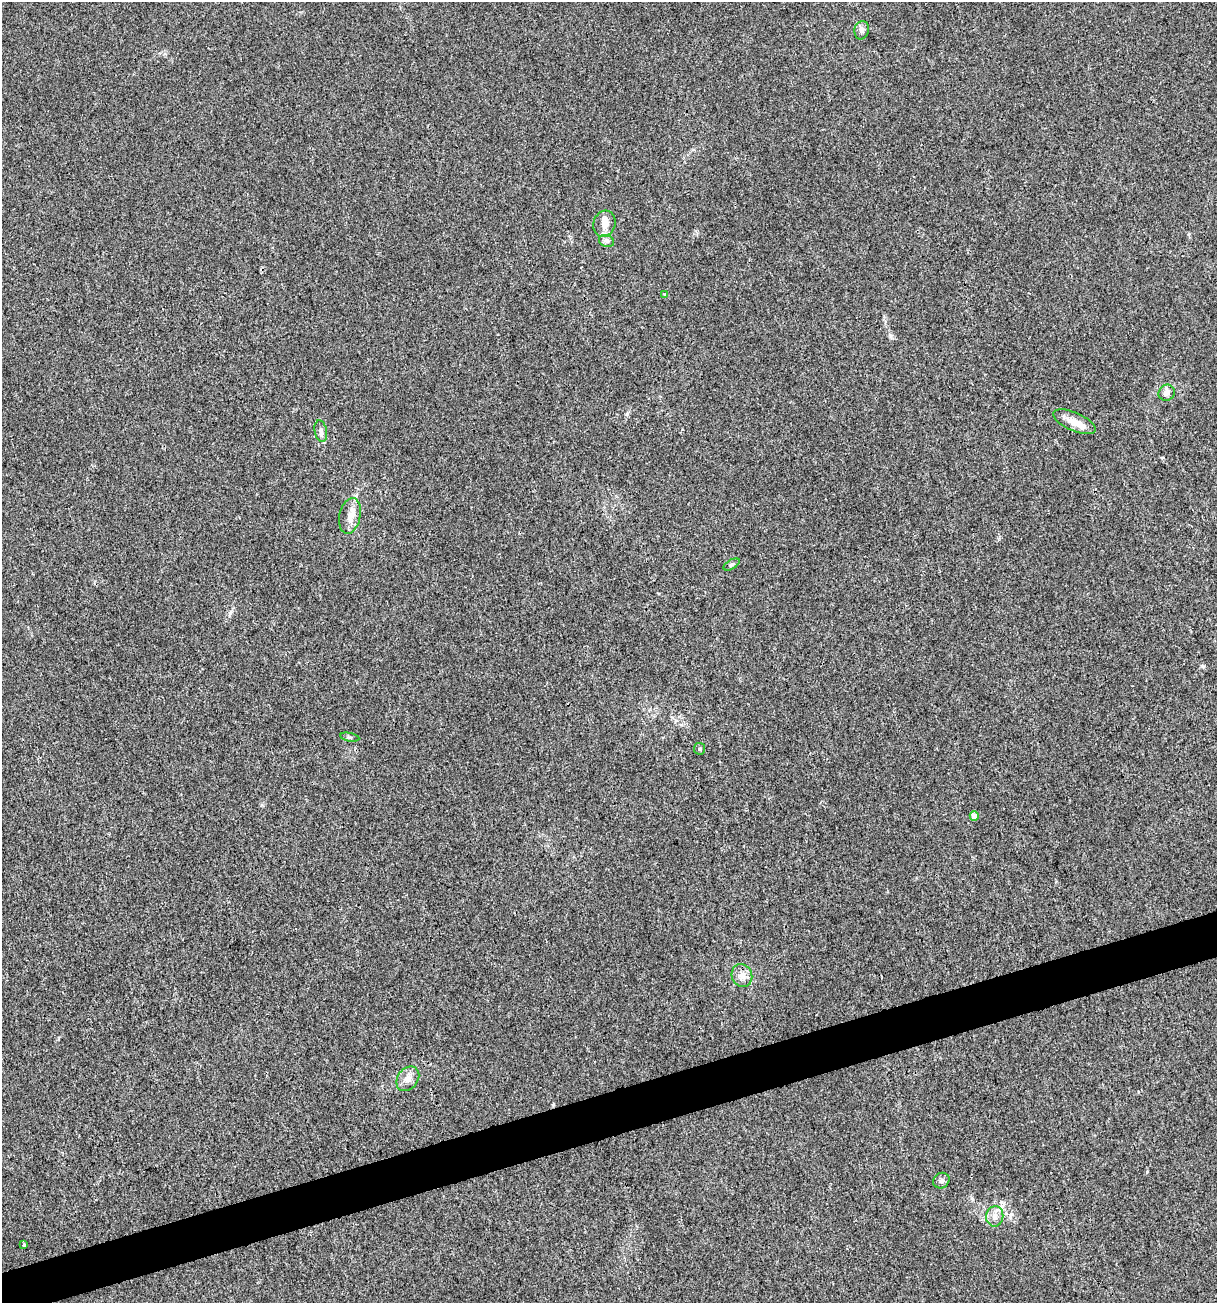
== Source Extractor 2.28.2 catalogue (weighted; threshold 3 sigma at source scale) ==
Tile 7 of 4 x 4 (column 3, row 2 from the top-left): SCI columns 2532-3746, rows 2604-3904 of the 5012 x 5207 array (HDU 1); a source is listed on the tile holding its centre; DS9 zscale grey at full resolution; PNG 1219 x 1305 px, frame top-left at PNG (2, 2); each listed source drawn as its Kron ellipse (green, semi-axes under 4 px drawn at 4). Shown black and unused: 3% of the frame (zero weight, under 3 of 4 exposures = <1% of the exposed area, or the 3 px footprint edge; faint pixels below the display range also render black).
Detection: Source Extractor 2.28.2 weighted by HDU 2 'WHT'; one run over the whole footprint, this tile lists its part. Background 0.00323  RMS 0.0026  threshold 0.0118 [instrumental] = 3 sigma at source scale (4.5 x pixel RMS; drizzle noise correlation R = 1.50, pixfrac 1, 0.0396/0.0396 arcsec/px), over >= 5 px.
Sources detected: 19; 1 inside a brighter object's white glare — neither listed nor drawn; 1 inside a brighter listed object's ellipse — not listed separately; the other 17 listed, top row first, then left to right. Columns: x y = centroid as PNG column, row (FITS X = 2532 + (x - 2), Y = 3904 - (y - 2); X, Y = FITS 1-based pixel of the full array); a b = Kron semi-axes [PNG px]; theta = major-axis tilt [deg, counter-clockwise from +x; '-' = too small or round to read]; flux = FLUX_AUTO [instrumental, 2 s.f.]
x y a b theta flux
862 30 9 7 77 0.99
604 224 13 11 73 2.3
606 241 8 6 -20 0.64
664 294 4 3 - 0.26
1167 393 8 7 - 1.5
1074 422 23 9 -24 3.2
321 431 11 6 -79 0.94
350 516 18 10 78 2.7
732 564 9 4 30 0.52
350 737 9 3 -10 0.36
700 749 6 5 - 0.48
974 816 5 4 - 2.1
742 975 11 10 - 2
408 1079 13 10 54 1.9
941 1181 8 7 - 0.74
995 1216 10 8 84 1.6
24 1245 3 3 - 1
Unlisted compact peaks at least as high as the median listed source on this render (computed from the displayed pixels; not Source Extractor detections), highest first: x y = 1202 666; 627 414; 1147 1172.